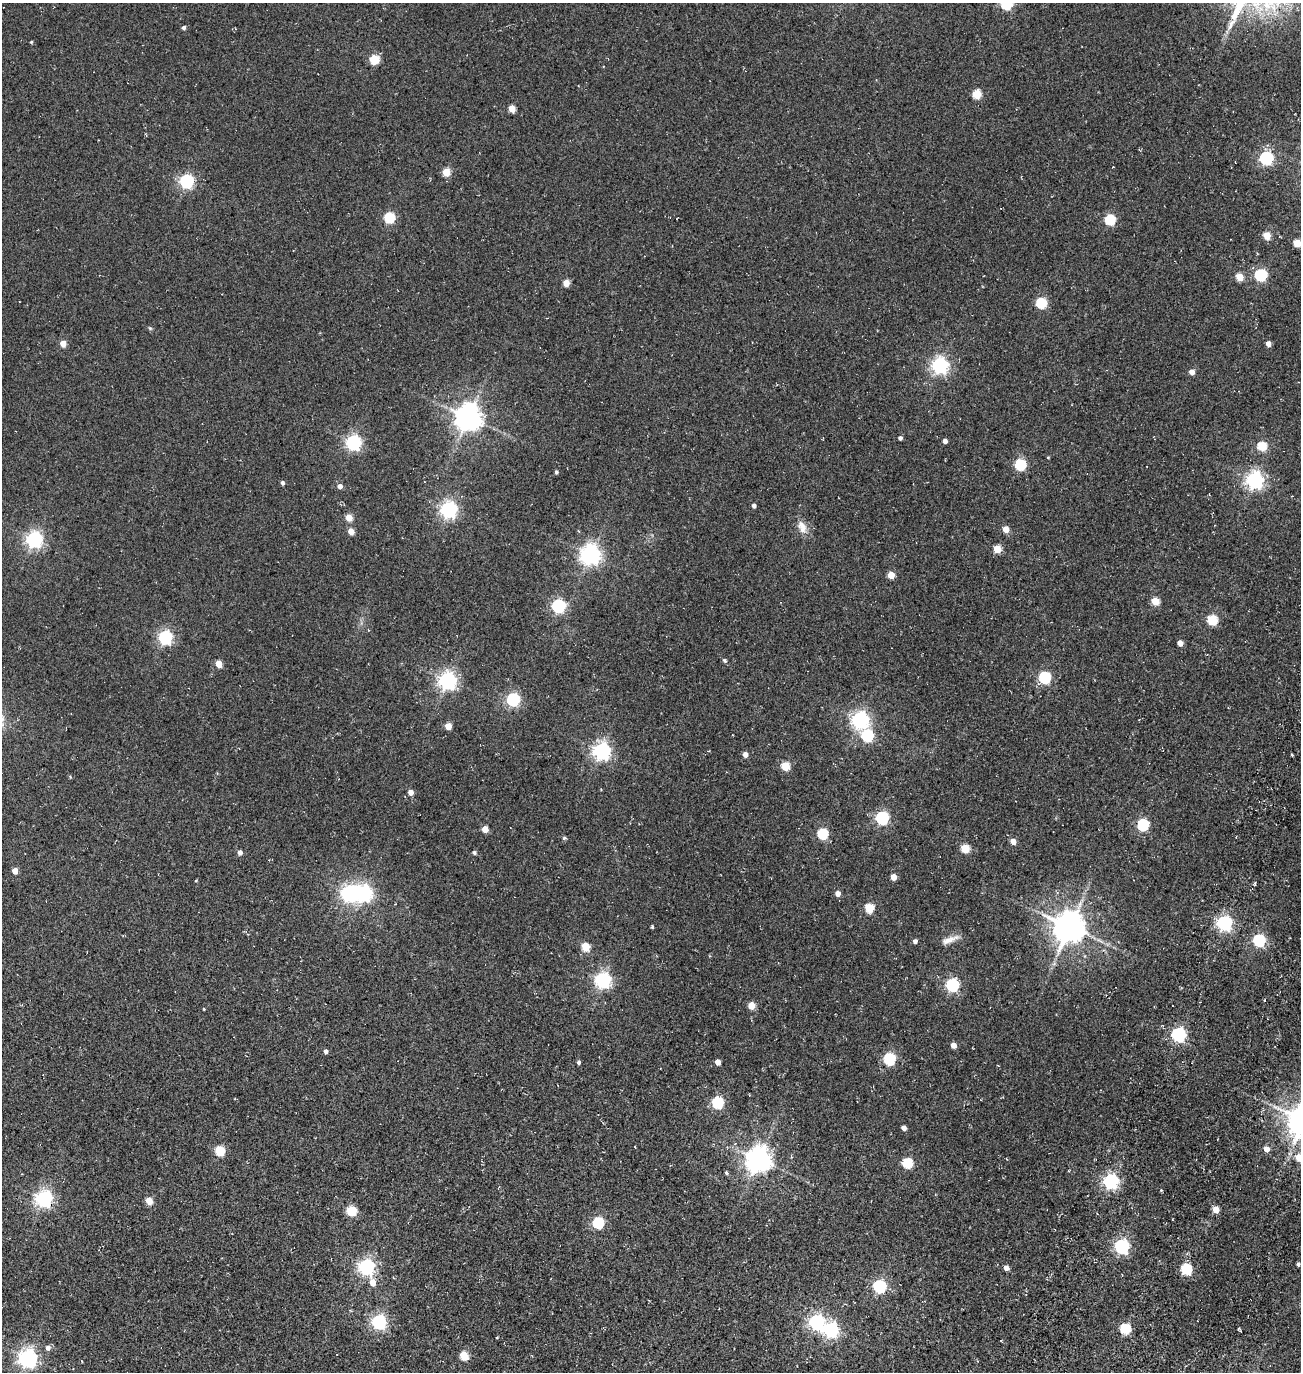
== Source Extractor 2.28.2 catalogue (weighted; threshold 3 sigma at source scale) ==
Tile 6 of 4 x 4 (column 2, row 2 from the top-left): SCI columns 1783-3081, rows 2987-4356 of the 5922 x 5903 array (HDU 1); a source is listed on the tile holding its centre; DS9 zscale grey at full resolution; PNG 1303 x 1374 px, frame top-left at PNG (2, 3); no overlay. Shown black and unused: <1% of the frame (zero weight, under 3 of 5 exposures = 11% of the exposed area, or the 3 px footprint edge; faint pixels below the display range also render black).
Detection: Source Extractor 2.28.2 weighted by HDU 2 'WHT'; one run over the whole footprint, this tile lists its part. Background 0.0815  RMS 0.026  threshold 0.118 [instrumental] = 3 sigma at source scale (4.5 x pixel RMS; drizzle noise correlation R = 1.50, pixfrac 1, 0.05/0.05 arcsec/px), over >= 5 px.
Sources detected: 125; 1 inside a brighter object's white glare — not listed; the other 124 listed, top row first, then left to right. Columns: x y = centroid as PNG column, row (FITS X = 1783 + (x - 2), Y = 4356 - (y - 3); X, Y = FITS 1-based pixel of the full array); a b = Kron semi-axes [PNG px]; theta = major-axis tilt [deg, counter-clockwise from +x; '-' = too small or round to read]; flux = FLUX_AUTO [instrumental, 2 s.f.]
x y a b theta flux
1006 4 6 5 - 260
183 28 4 4 - 6
31 42 3 3 - 2.6
374 59 5 5 - 130
977 94 5 5 - 100
512 108 5 4 - 39
1266 158 6 6 - 460
446 172 5 5 - 75
187 181 6 6 - 500
389 218 5 5 - 180
1110 220 5 5 - 170
1267 236 5 4 - 59
1297 243 5 5 - 65
1261 275 6 6 - 310
1240 277 5 4 - 56
566 283 5 4 - 42
1041 303 5 5 - 190
150 328 6 4 -44 3.1
63 344 5 4 - 33
1268 344 4 4 - 14
940 365 6 6 - 860
1192 372 4 4 - 20
468 417 8 8 - 3100
900 438 4 4 - 7.7
945 441 4 4 - 9.9
353 442 6 6 - 690
1262 446 5 5 - 110
1048 457 3 3 - 2.2
1020 465 5 5 - 220
556 472 4 4 - 3.9
1255 480 6 6 - 1000
282 483 4 4 - 5.8
340 486 5 5 - 13
754 506 4 4 - 9.6
449 510 6 6 - 910
349 518 5 4 - 45
802 527 19 11 -67 24
1006 529 5 5 - 30
351 531 5 4 - 36
34 539 6 6 - 860
997 549 5 5 - 66
591 555 7 7 - 1500
891 575 5 4 - 49
1155 601 5 4 - 70
558 606 6 6 - 450
1212 620 5 5 - 150
165 637 6 6 - 480
1180 643 4 4 - 24
724 660 5 4 - 4.7
219 664 5 4 - 43
1045 678 6 5 - 290
447 681 7 6 - 1000
513 699 6 5 - 420
860 720 6 6 - 880
448 726 4 4 - 41
867 735 6 5 - 280
601 751 6 6 - 1000
745 754 5 5 - 13
1292 755 4 3 - 2.6
785 766 5 5 - 95
410 792 4 4 - 20
882 818 6 5 - 430
1143 825 6 5 - 260
485 829 5 4 - 35
823 834 6 5 - 180
564 838 5 5 - 3.9
1013 841 4 4 - 29
965 848 5 5 - 91
240 852 5 4 - 11
474 852 5 5 - 4.9
15 871 5 4 - 24
893 877 5 4 - 26
196 881 3 3 - 2
363 893 7 6 - 890
838 893 5 5 - 16
869 908 5 5 - 100
1224 923 6 6 - 690
652 927 5 3 - 2.9
1069 927 9 9 - 4800
950 940 25 7 21 20
1259 940 6 5 - 320
915 941 5 4 - 7.5
586 947 5 5 - 91
603 980 6 6 - 830
952 985 6 6 - 390
751 1005 5 5 - 58
204 1009 4 2 - 1.7
1179 1035 6 6 - 580
953 1045 4 4 - 19
326 1051 4 4 - 8
889 1059 6 5 - 300
579 1062 4 4 - 5.3
718 1062 4 4 - 21
717 1103 6 5 - 280
904 1128 4 4 - 13
635 1147 3 2 - 1.5
1266 1149 5 5 - 21
220 1151 5 5 - 150
791 1157 5 3 - 2.1
1299 1157 5 5 - 61
758 1159 8 7 - 2600
907 1163 5 5 - 180
727 1173 5 4 - 3.9
1110 1181 6 6 - 680
44 1199 6 6 - 950
149 1201 5 4 - 56
1216 1210 5 4 - 39
351 1211 5 5 - 150
598 1223 6 5 - 260
1122 1247 6 6 - 630
1298 1264 4 3 - 5.2
366 1267 6 6 - 830
1006 1268 5 4 - 13
1186 1269 6 5 - 220
373 1283 7 5 -75 30
879 1286 6 5 - 410
379 1322 6 6 - 560
816 1322 6 6 - 640
1125 1329 5 5 - 180
831 1330 6 6 - 620
497 1337 3 2 - 1.5
48 1348 6 5 - 10
464 1356 5 5 - 92
27 1358 7 6 - 1200
Isophote crosses this tile's border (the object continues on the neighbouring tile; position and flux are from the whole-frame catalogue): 3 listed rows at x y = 1006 4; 1297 243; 1299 1157